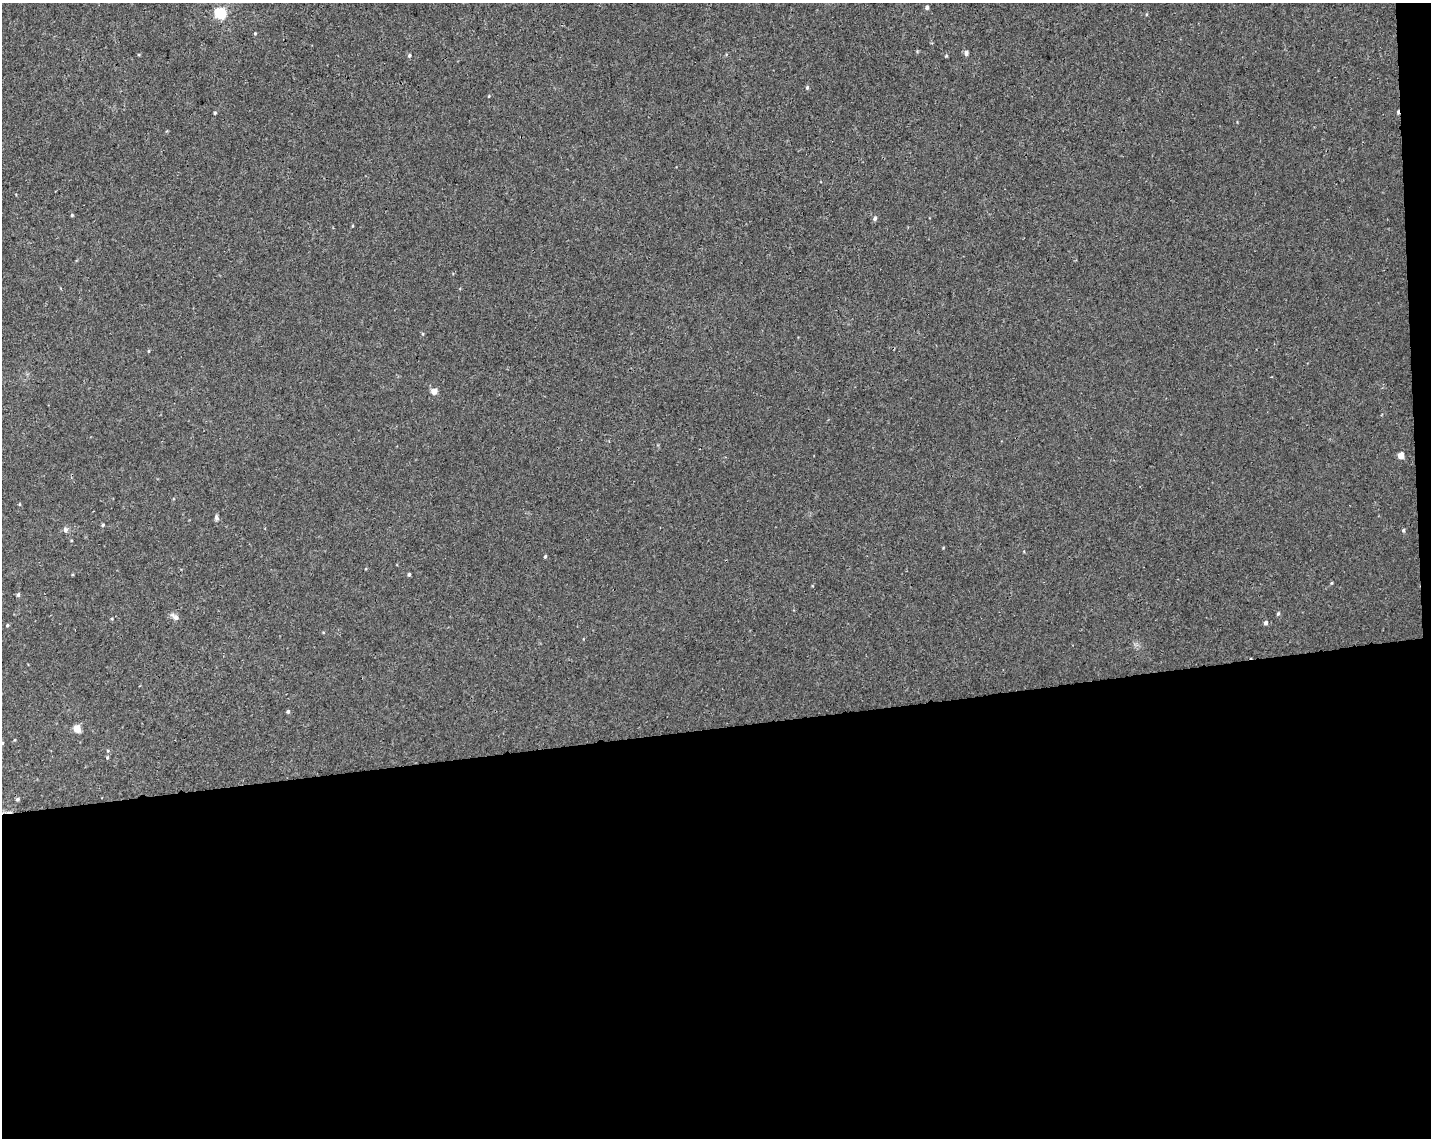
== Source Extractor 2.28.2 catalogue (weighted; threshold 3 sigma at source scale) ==
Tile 12 of 3 x 4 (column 3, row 4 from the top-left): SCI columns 2874-4302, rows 59-1194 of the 4361 x 4660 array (HDU 1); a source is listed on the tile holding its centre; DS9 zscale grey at full resolution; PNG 1433 x 1140 px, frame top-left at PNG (2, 3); no overlay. Shown black and unused: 37% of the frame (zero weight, under 3 of 4 exposures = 5% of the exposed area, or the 3 px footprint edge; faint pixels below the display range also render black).
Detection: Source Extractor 2.28.2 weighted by HDU 2 'WHT'; one run over the whole footprint, this tile lists its part. Background 0.00155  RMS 0.004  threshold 0.018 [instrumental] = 3 sigma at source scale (4.5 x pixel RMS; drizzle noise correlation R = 1.50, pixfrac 1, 0.0396/0.0396 arcsec/px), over >= 5 px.
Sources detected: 33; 2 cosmic-ray / hot-pixel residue — not listed; the other 31 listed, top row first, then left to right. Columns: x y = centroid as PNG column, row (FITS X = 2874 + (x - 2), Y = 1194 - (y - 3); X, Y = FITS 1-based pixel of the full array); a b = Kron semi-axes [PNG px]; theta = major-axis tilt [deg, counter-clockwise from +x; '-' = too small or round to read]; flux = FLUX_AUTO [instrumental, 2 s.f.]
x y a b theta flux
927 7 5 4 - 0.89
220 13 6 5 - 38
255 33 4 4 - 0.34
966 53 5 4 - 1.4
409 55 5 5 - 0.64
946 56 4 3 - 0.38
807 88 5 4 - 0.59
215 113 4 3 - 0.45
72 215 4 4 - 0.46
875 218 6 5 - 0.9
423 334 5 3 - 0.38
149 351 5 3 - 0.33
434 391 5 5 - 3.4
1401 455 5 5 - 3.7
216 518 6 5 - 0.96
103 525 4 4 - 0.47
65 529 7 6 - 1.1
1403 530 5 4 - 0.57
545 556 4 3 - 0.51
409 574 4 3 - 0.6
1331 583 5 3 - 0.37
18 595 5 4 - 0.73
1278 614 5 4 - 0.55
175 617 12 6 -36 1.7
1266 623 6 5 - 0.9
7 625 4 3 - 0.54
288 712 4 4 - 0.65
77 728 5 5 - 5.7
2 743 4 4 - 0.49
107 757 5 4 - 0.51
17 799 4 4 - 0.76
Isophote crosses this tile's border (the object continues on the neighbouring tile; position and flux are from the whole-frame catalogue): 1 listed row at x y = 2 743